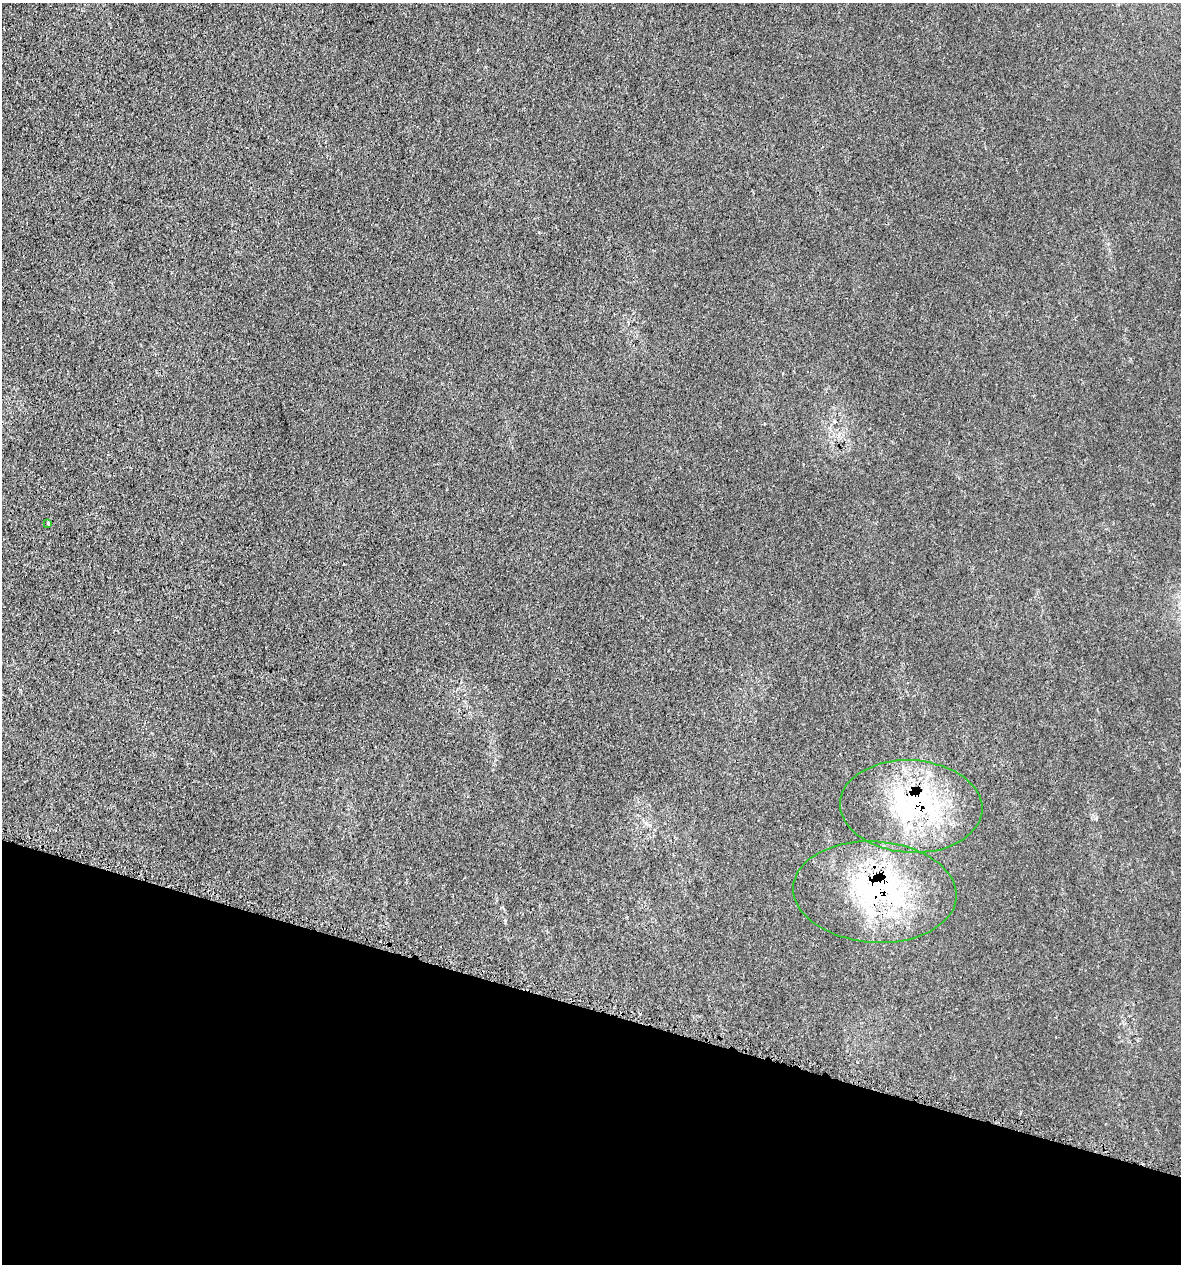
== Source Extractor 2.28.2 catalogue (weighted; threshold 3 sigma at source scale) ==
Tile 15 of 4 x 4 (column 3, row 4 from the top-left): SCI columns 2695-3873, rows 50-1311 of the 5223 x 5151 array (HDU 1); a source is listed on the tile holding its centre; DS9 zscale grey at full resolution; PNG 1183 x 1266 px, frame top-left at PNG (2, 3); each listed source drawn as its Kron ellipse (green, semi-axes under 4 px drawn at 4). Shown black and unused: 20% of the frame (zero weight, under 3 of 5 exposures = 5% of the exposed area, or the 3 px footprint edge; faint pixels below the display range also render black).
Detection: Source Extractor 2.28.2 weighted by HDU 2 'WHT'; one run over the whole footprint, this tile lists its part. Background 0.0168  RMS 0.0029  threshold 0.0132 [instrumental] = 3 sigma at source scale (4.5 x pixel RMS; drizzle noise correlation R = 1.50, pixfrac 1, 0.05/0.05 arcsec/px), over >= 5 px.
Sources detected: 5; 1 inside a brighter object's white glare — neither listed nor drawn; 1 inside a brighter listed object's ellipse — not listed separately; the other 3 listed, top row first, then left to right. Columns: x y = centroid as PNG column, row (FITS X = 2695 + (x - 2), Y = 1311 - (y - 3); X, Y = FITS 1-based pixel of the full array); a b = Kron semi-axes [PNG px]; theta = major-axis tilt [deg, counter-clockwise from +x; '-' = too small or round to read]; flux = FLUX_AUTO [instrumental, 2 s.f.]
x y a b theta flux
48 523 3 3 - 0.5
911 806 71 46 -3 43
875 892 82 50 -4 52
Overlapping masked pixels (flux is a lower limit): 2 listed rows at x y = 911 806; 875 892